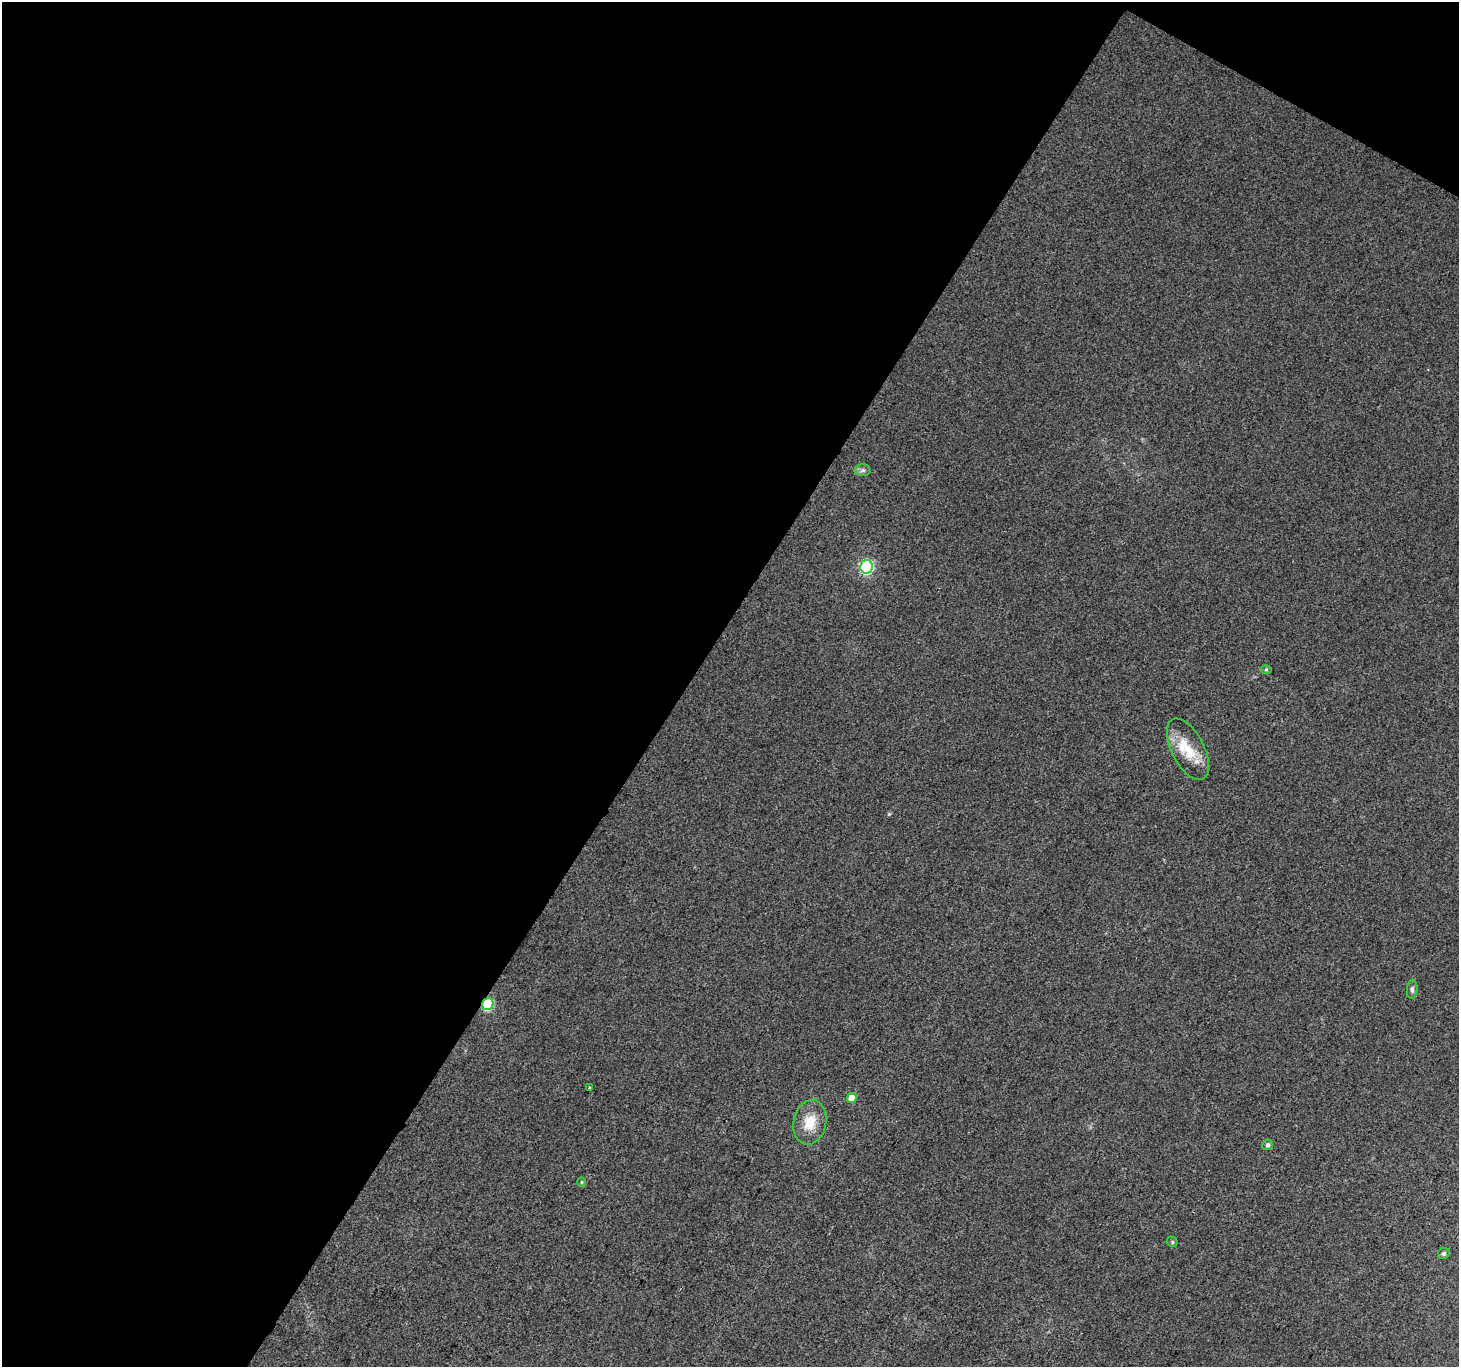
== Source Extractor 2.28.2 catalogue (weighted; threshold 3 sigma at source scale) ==
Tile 1 of 2 x 2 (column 1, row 1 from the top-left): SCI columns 1-1457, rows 1486-2850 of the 2914 x 2950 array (HDU 1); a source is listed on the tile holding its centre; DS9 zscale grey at full resolution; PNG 1461 x 1369 px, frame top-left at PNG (2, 2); each listed source drawn as its Kron ellipse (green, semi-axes under 4 px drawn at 4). Shown black and unused: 49% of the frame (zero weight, under 2 of 3 exposures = <1% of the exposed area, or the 3 px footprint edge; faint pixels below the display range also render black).
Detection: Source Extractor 2.28.2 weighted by HDU 2 'WHT'; one run over the whole footprint, this tile lists its part. Background 0.0624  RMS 0.014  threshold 0.063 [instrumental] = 3 sigma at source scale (4.5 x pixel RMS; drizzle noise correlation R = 1.50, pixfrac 1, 0.0396/0.0396 arcsec/px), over >= 5 px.
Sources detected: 13; all 13 listed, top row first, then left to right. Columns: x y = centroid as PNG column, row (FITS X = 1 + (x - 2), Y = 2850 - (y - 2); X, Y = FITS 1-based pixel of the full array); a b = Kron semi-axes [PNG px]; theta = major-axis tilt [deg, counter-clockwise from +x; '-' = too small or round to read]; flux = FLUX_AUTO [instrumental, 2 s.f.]
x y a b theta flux
863 470 8 6 -1 3.8
867 567 6 6 - 230
1266 670 6 4 1 1.7
1188 749 34 16 -63 42
1412 989 9 5 84 3.9
488 1004 6 5 - 110
589 1088 3 3 - 3.5
852 1098 5 5 - 21
810 1122 22 16 78 30
1268 1145 5 5 - 3.3
582 1182 5 3 - 1.4
1172 1242 5 5 - 2.1
1444 1253 6 5 - 2.7
Overlapping masked pixels (flux is a lower limit): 1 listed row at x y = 488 1004